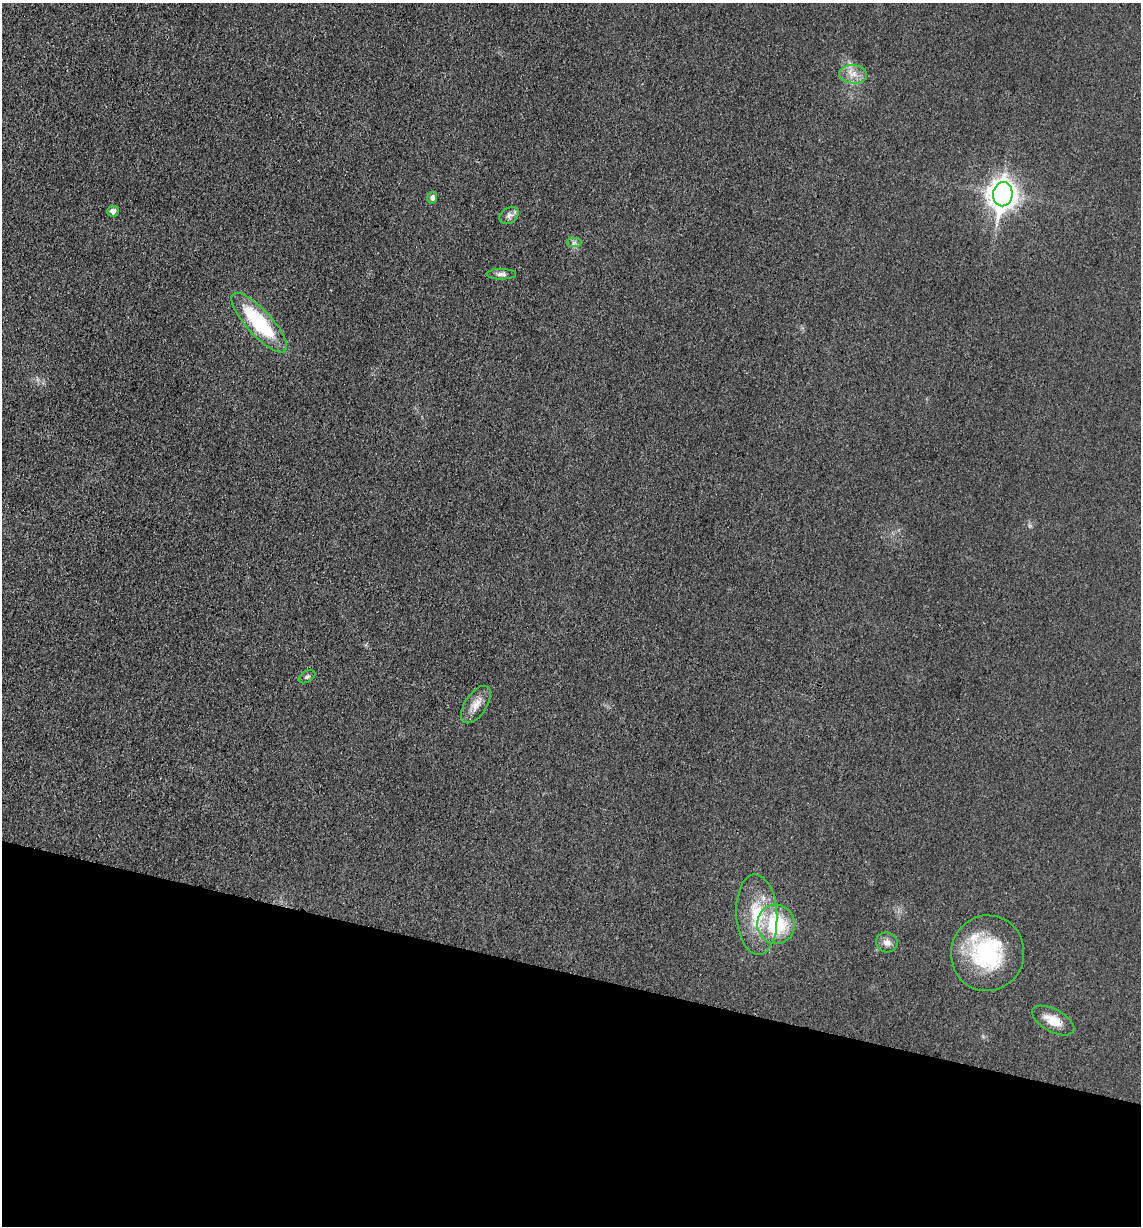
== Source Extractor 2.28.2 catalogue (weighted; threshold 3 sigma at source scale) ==
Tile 15 of 4 x 4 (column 3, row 4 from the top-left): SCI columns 2527-3665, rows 7-1230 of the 4933 x 4909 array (HDU 1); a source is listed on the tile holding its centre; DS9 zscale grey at full resolution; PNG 1143 x 1228 px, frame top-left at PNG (2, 3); each listed source drawn as its Kron ellipse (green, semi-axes under 4 px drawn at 4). Shown black and unused: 21% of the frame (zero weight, under 3 of 4 exposures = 1% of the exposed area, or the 3 px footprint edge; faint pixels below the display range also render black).
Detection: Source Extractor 2.28.2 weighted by HDU 2 'WHT'; one run over the whole footprint, this tile lists its part. Background 0.0386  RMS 0.0057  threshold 0.0259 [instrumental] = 3 sigma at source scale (4.5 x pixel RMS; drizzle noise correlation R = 1.50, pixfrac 1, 0.05/0.05 arcsec/px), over >= 5 px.
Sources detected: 15; all 15 listed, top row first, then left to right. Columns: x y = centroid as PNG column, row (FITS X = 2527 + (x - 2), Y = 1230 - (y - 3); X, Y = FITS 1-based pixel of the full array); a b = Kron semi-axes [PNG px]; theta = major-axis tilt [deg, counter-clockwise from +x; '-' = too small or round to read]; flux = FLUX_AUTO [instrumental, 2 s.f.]
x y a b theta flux
853 74 14 9 -5 5.4
1003 194 12 10 81 610
432 198 6 5 - 2.3
113 211 6 5 - 3.6
509 216 10 7 35 2.5
574 242 7 4 1 1.4
501 274 14 5 0 2.3
259 323 38 12 -48 47
307 677 9 5 29 1.3
476 705 21 11 56 6.3
757 914 40 20 -87 27
776 924 19 19 - 36
887 942 11 10 - 3.8
987 953 38 36 80 53
1053 1021 23 11 -28 9.5